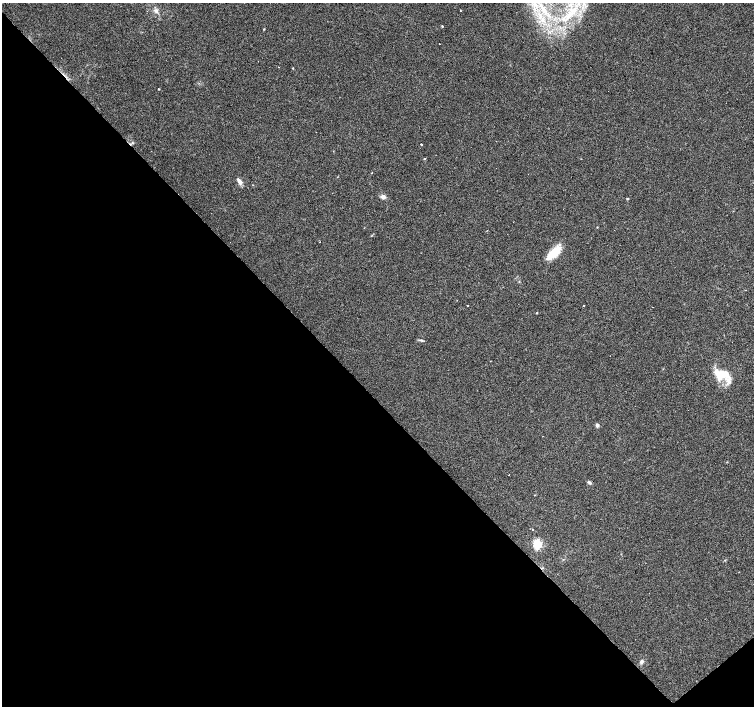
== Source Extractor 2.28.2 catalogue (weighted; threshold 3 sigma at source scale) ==
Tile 14 of 4 x 4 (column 2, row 4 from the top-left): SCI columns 1505-3007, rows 210-1616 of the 6014 x 5982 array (HDU 1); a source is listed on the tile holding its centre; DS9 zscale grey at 2 x 2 block average (1 PNG px = mean of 2 x 2 image px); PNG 756 x 708 px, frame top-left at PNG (2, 3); no overlay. Shown black and unused: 45% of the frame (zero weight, under 3 of 4 exposures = <1% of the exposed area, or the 3 px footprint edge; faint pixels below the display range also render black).
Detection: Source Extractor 2.28.2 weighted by HDU 2 'WHT'; one run over the whole footprint, this tile lists its part. Background 0.0896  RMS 0.0057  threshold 0.0256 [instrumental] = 3 sigma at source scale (4.5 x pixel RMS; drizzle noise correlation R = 1.50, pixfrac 1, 0.0396/0.0396 arcsec/px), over >= 5 px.
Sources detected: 36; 3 cosmic-ray / hot-pixel residue — not listed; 1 coinciding with a brighter row at this scale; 1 inside a brighter listed object's ellipse — not listed separately; the other 31 listed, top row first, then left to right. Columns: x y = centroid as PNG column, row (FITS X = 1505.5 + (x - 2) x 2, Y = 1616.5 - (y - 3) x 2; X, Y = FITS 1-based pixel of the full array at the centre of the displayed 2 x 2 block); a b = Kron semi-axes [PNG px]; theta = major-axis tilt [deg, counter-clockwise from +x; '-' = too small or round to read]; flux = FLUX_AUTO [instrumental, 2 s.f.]
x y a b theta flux
156 11 6 4 -51 3.9
460 11 2 2 - 0.56
545 11 6 2 -5 2.7
569 15 12 6 34 15
549 16 6 3 -21 2.9
542 20 7 3 -75 4.9
442 26 3 2 - 0.87
264 29 3 2 - 0.84
439 44 2 2 - 0.47
293 68 2 2 - 0.59
159 89 2 2 - 0.95
133 143 3 2 - 0.92
421 144 2 2 - 3.3
424 158 3 2 - 0.84
372 173 2 2 - 2.1
240 182 6 5 - 5.8
383 196 7 4 -53 3.6
627 199 3 2 - 1.1
320 242 2 2 - 1.4
554 253 21 8 44 23
584 305 2 2 - 0.61
468 306 2 2 - 3
653 307 2 2 - 0.58
537 313 3 2 - 0.82
421 340 6 3 -14 1.8
721 374 18 11 -13 32
597 425 5 4 - 2.4
589 483 5 3 - 2.5
532 530 2 2 - 3.8
537 544 3 3 - 130
642 661 5 4 - 2.9
Diffuse or blended objects may show on this block-average render without a row.